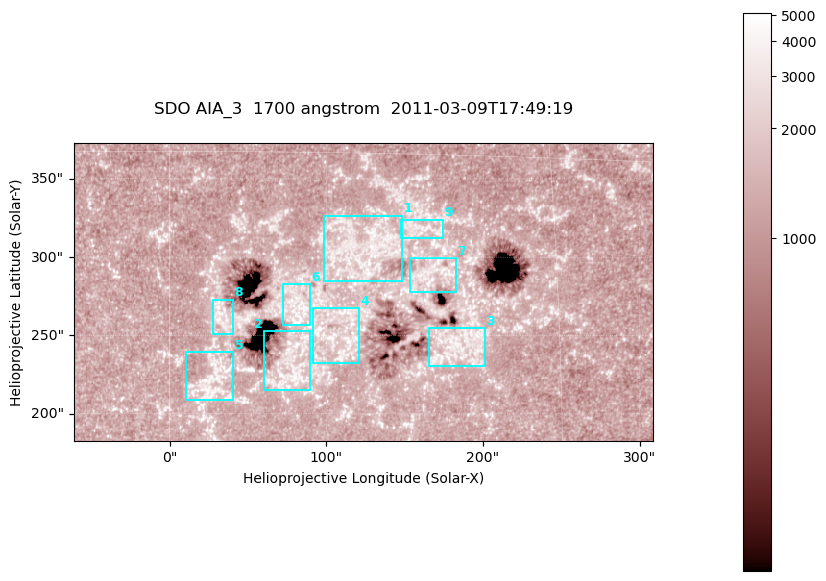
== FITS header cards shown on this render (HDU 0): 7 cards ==
TELESCOP= 'SDO     '           /
INSTRUME= 'AIA_3   '           /
WAVELNTH=                 1700 /
WAVEUNIT= 'angstrom'           /
DATE-OBS= '2011-03-09T17:49:19.712' /
CTYPE1  = 'HPLN-TAN'           /
CTYPE2  = 'HPLT-TAN'           /

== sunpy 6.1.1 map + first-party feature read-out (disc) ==
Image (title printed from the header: SDO AIA_3  1700 angstrom  2011-03-09T17:49:19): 603 x 310 px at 0.613 arcsec/px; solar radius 967 arcsec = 1577 px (partial field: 2.4% of the solar disc is inside the frame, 100% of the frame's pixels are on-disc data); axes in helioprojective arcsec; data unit not stated in the header (colour bar unlabelled)
Pointing: header CRPIX1/2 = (2053.97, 2042.58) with CRVAL1/2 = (0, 0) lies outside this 603 x 310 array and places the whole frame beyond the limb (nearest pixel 1.43 R_sun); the SolarSoft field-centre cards XCEN/YCEN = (123.5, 277.8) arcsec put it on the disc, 1868 arcsec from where CRPIX/CRVAL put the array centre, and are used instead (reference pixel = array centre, CRVAL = XCEN/YCEN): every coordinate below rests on XCEN/YCEN
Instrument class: DISC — disc imager (sunpy class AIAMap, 1700 A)
Bright regions (active regions / flare kernels): reference = the on-disc median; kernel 5 px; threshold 5 sigma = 1513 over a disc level ~1261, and >= 1.15x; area >= 186 px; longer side >= 4 px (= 2.5 arcsec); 9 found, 9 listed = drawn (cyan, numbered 1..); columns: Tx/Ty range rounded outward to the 2 arcsec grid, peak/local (2 s.f.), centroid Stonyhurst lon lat
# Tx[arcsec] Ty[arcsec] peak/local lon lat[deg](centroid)
1 98..148 284..326 3.3 +7 +11
2 60..90 214..254 3.4 +5 +6
3 164..202 230..256 3.1 +11 +7
4 90..122 232..268 3.5 +7 +8
5 10..42 208..240 3.3 +2 +6
6 72..90 256..284 3.4 +5 +9
7 152..184 278..300 3.3 +10 +10
8 26..42 250..274 3.3 +2 +8
9 146..176 312..324 2.9 +10 +12